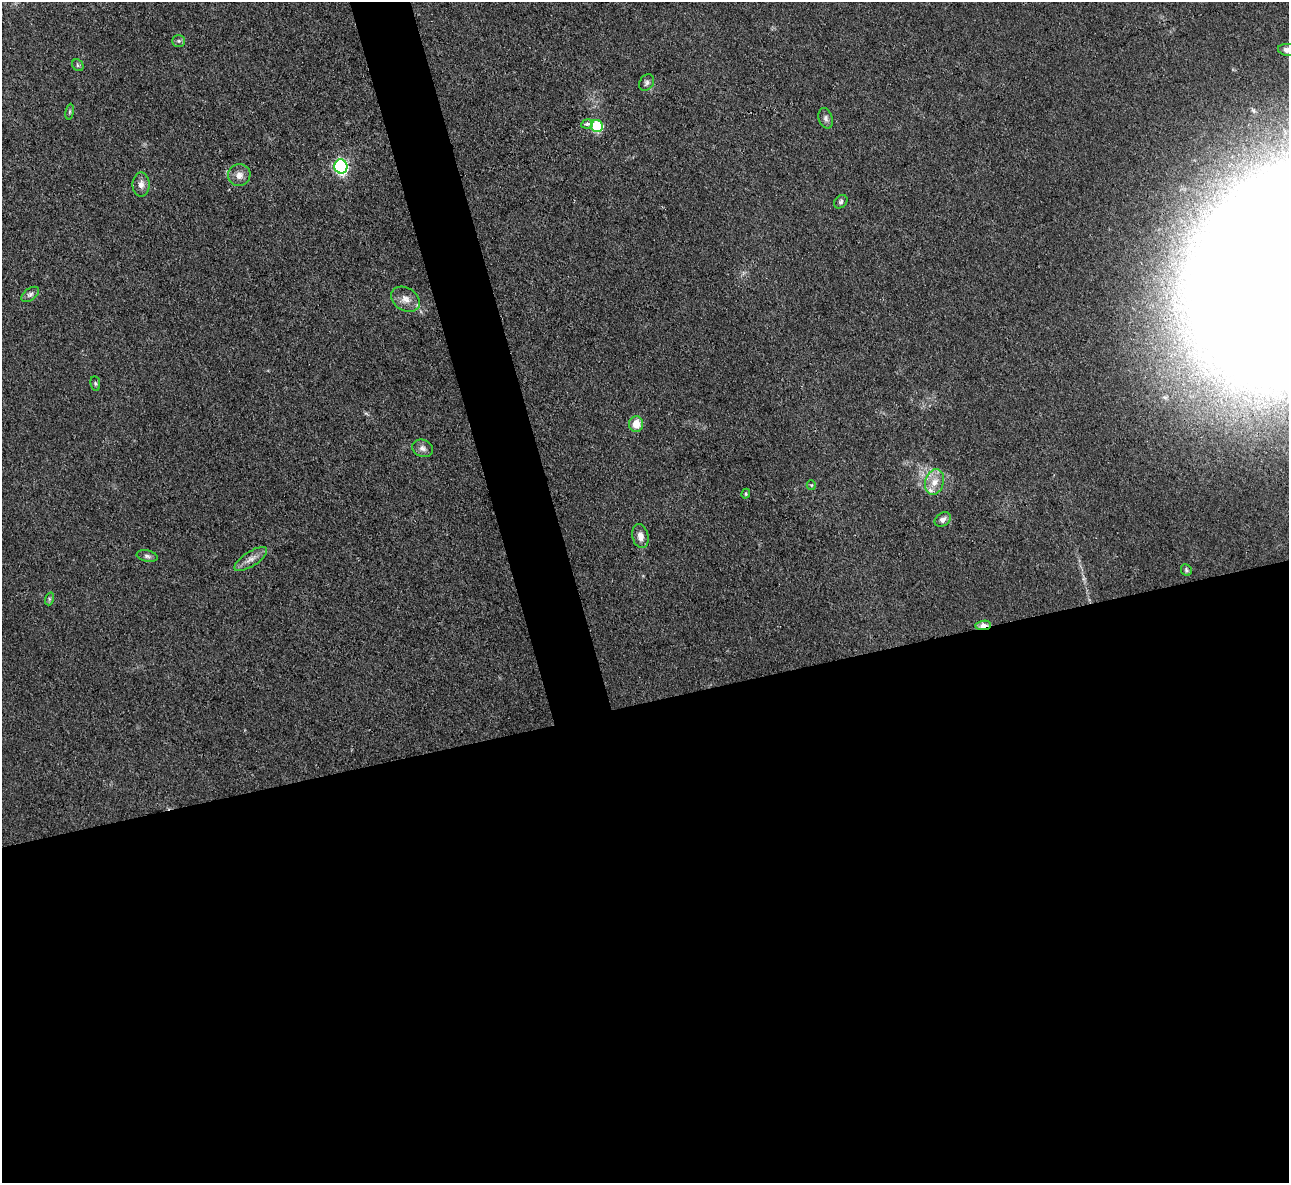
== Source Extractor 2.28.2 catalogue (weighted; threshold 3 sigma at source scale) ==
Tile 15 of 4 x 4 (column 3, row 4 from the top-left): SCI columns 2574-3860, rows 142-1322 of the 5146 x 5128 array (HDU 1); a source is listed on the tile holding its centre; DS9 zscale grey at full resolution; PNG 1291 x 1185 px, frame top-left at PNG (2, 2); each listed source drawn as its Kron ellipse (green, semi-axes under 4 px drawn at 4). Shown black and unused: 43% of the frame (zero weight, under 3 of 4 exposures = <1% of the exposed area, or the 3 px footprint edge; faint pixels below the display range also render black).
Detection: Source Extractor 2.28.2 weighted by HDU 2 'WHT'; one run over the whole footprint, this tile lists its part. Background 0.0978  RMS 0.0066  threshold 0.0297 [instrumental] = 3 sigma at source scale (4.5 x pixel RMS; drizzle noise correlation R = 1.50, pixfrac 1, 0.05/0.05 arcsec/px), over >= 5 px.
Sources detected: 28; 1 inside a brighter listed object's ellipse — not listed separately; the other 27 listed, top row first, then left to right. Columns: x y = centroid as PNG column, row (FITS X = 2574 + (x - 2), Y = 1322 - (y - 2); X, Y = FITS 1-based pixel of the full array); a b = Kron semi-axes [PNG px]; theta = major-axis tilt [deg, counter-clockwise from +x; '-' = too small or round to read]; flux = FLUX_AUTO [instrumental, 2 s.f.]
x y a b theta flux
178 41 6 5 - 1.4
1287 50 9 6 -8 3
78 65 6 5 - 1.3
646 83 9 6 55 2
70 112 8 4 82 1.1
826 118 10 7 -74 2.4
587 124 6 4 10 2.5
597 126 6 6 - 51
341 166 7 6 - 140
239 175 11 11 - 5.1
141 185 12 8 -90 4.1
841 202 8 5 46 1.5
30 294 10 6 37 2.1
405 299 15 11 -31 6.4
95 383 7 5 -83 1.1
636 424 8 7 - 10
422 448 10 8 -22 3.4
934 482 13 9 73 7
811 485 5 4 - 0.85
746 494 5 4 - 0.88
943 519 9 6 35 2.5
640 536 12 8 -76 4.5
147 556 10 5 -11 2
251 559 19 7 33 5
1186 570 6 5 - 1.3
49 599 6 4 72 1.1
983 625 8 4 6 9
Overlapping masked pixels (flux is a lower limit): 1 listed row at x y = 983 625
Isophote crosses this tile's border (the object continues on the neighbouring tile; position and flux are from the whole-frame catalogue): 1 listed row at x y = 1287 50